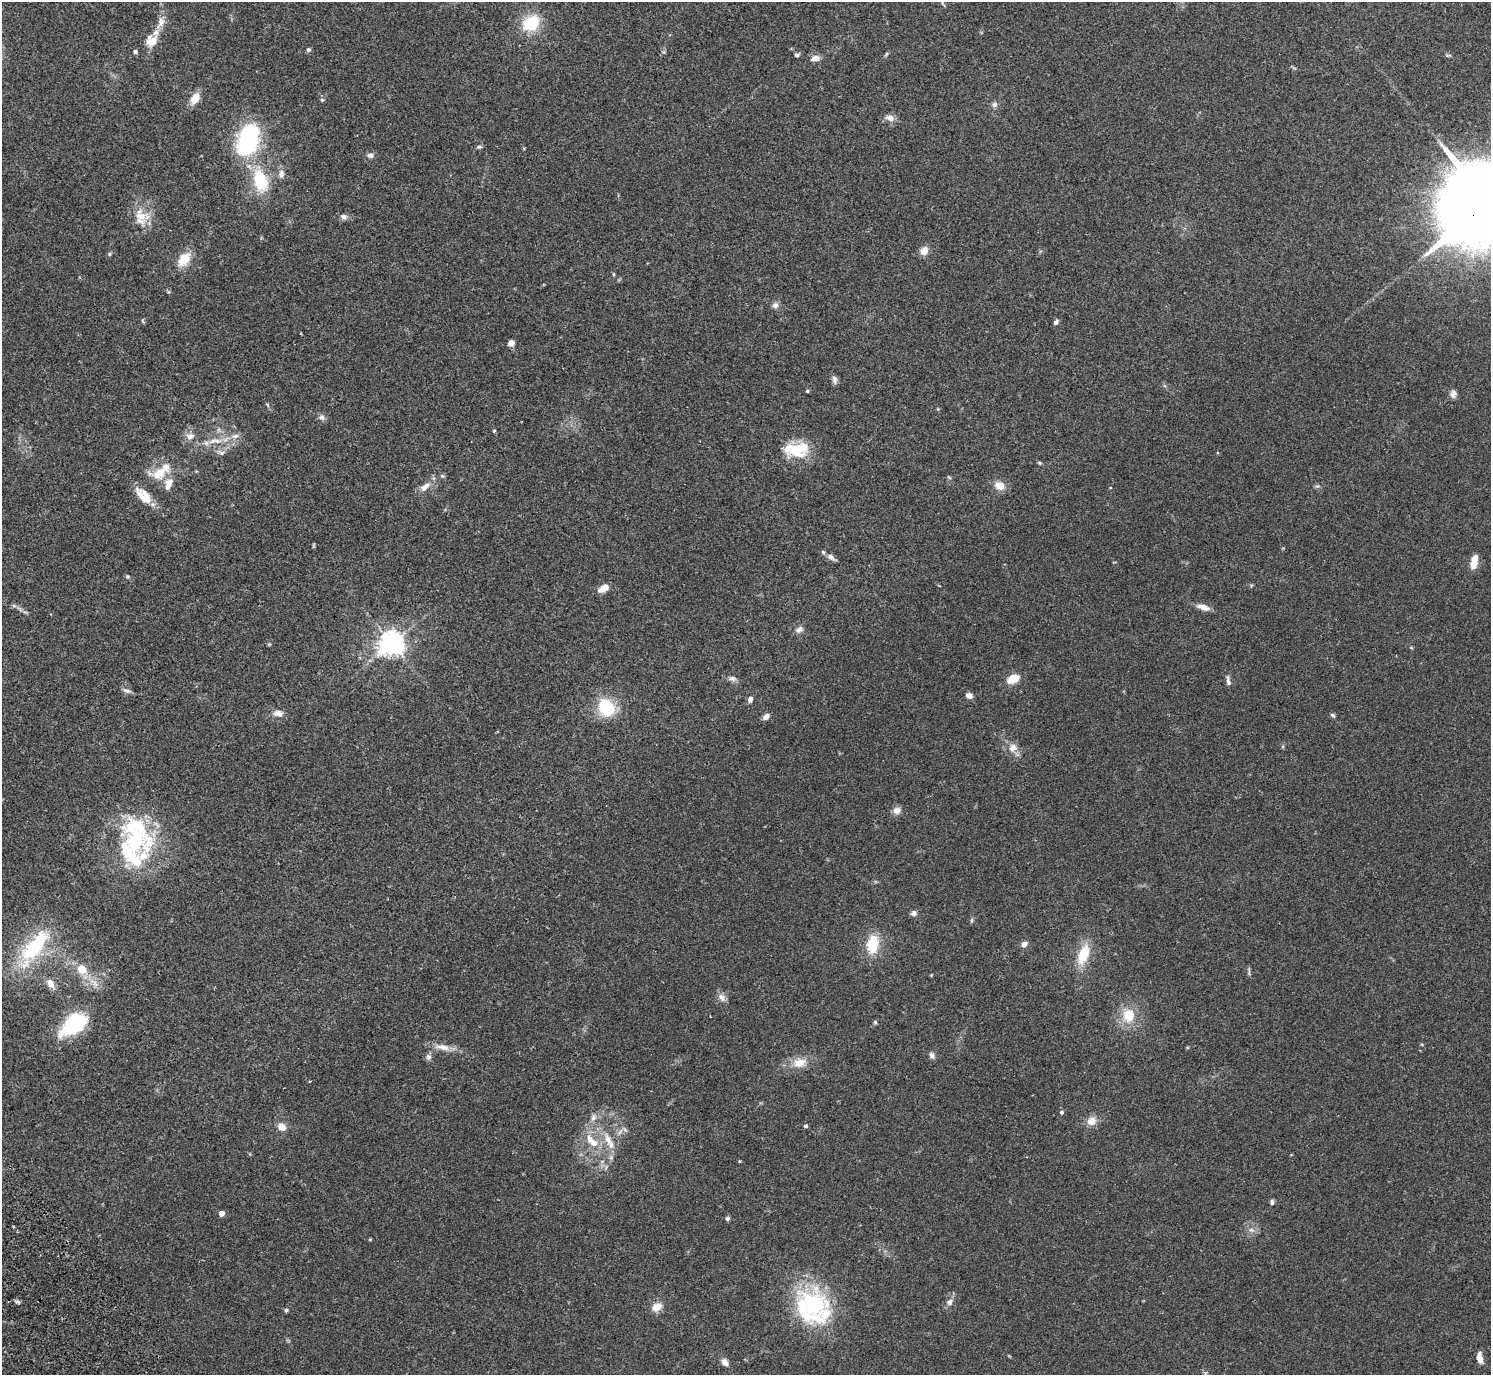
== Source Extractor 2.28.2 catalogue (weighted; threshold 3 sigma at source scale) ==
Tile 7 of 4 x 4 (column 3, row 2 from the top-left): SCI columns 3025-4513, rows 2949-4321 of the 6052 x 6035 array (HDU 1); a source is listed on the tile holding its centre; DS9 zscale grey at full resolution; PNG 1493 x 1377 px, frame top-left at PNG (2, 2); no overlay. Shown black and unused: <1% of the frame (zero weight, under 2 of 3 exposures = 3% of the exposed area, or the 3 px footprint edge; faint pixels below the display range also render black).
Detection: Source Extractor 2.28.2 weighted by HDU 2 'WHT'; one run over the whole footprint, this tile lists its part. Background 0.109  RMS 0.0066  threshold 0.0297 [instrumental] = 3 sigma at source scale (4.5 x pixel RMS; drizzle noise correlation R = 1.50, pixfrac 1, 0.05/0.05 arcsec/px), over >= 5 px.
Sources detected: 119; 1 inside a brighter object's white glare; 1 cosmic-ray / hot-pixel residue — not listed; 8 inside a brighter listed object's ellipse — not listed separately; the other 109 listed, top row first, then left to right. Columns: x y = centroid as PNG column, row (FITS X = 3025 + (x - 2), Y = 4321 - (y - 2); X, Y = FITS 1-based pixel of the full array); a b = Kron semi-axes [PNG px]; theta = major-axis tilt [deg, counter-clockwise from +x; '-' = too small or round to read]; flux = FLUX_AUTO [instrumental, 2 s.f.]
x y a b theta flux
943 4 9 3 -58 0.78
161 23 22 10 68 6.8
531 23 17 13 35 27
152 41 17 15 43 9.7
308 50 6 5 - 1.3
135 52 6 5 - 1.3
886 54 7 4 53 0.88
797 55 6 4 0 1.4
1448 55 8 3 12 0.79
815 58 11 7 10 4.6
195 98 13 8 61 8.1
322 100 5 4 - 0.91
994 105 7 7 - 2
890 118 11 8 -19 4.1
248 138 31 23 87 71
479 147 8 4 12 1.1
371 155 8 6 4 2.6
281 174 12 8 87 3.3
260 181 29 17 -73 30
1489 202 33 23 31 16000
141 217 24 20 -68 14
344 217 10 7 -27 2.3
924 251 11 9 58 4.8
109 254 5 5 - 0.87
184 259 15 10 53 13
613 274 5 3 - 0.62
168 292 5 5 - 0.78
775 305 8 8 - 2.5
1056 322 7 5 53 1.7
511 343 7 6 - 3.3
835 380 11 6 -79 2.4
807 391 4 4 - 0.86
1453 394 10 8 85 2.7
322 417 9 7 -47 2.2
494 431 3 3 - 1.8
190 436 11 8 9 4
235 436 11 6 15 3.1
213 441 14 7 24 5.4
797 449 32 17 2 23
221 453 11 6 -25 2.3
1039 463 6 4 -22 0.78
160 471 28 13 -3 11
1000 486 11 9 -25 7.1
1317 486 7 5 19 1.2
168 487 9 7 -90 2.5
425 487 17 8 40 5.4
143 495 26 13 -46 11
831 557 13 6 -34 2.6
1474 562 16 7 81 7.3
127 576 6 5 - 0.88
604 588 12 6 33 6.7
1203 607 15 7 -18 4.9
20 609 12 3 -41 1.8
799 629 10 7 28 2.7
391 643 8 7 - 600
269 644 5 4 - 0.68
732 678 10 7 -10 2.3
1013 679 11 7 23 13
1228 681 14 5 -80 2.3
126 690 10 6 -20 2.4
969 695 6 5 - 3.9
750 699 7 6 - 2.2
606 707 10 8 -57 58
278 713 14 9 -5 4.1
1333 715 6 5 - 1.2
766 717 8 6 38 2.9
1013 748 13 12 - 5.6
897 810 9 8 - 4.2
135 841 41 33 -18 67
914 913 8 6 21 2.1
971 920 8 4 81 0.97
873 944 20 12 81 20
1024 944 8 7 - 2.5
34 947 55 20 53 53
1083 954 22 11 71 19
82 969 14 11 -41 10
1249 972 13 2 90 0.97
94 983 19 8 -49 6.2
51 984 14 9 -62 5.1
722 997 13 8 -60 3.4
1129 1015 17 14 -87 15
710 1016 3 2 - 0.44
875 1022 5 5 - 0.86
74 1024 30 17 39 51
443 1047 22 8 -9 6.6
932 1055 9 6 -52 2.1
428 1057 8 7 - 2
799 1063 18 12 11 9.2
1061 1112 5 5 - 1.2
593 1117 10 7 68 3.1
1092 1121 12 10 23 6
805 1126 4 3 - 1.8
282 1127 11 9 -35 4.5
625 1129 8 4 -45 1.4
608 1139 19 9 -70 8.5
594 1143 15 11 -31 8.7
739 1161 4 4 - 0.56
1272 1202 7 5 -86 1.5
221 1213 4 4 - 5
727 1218 6 5 - 1.3
1251 1230 8 6 -7 2.3
370 1239 4 4 - 0.59
18 1302 7 4 -19 1.2
949 1302 8 7 - 2.9
813 1306 37 31 -53 90
657 1307 13 10 25 6.4
286 1310 6 5 - 1.1
1480 1358 12 6 -80 5.5
725 1362 10 7 -46 3.3
Overlapping masked pixels (flux is a lower limit): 1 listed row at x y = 1489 202
Isophote crosses this tile's border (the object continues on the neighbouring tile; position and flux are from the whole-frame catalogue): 1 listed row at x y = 1489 202